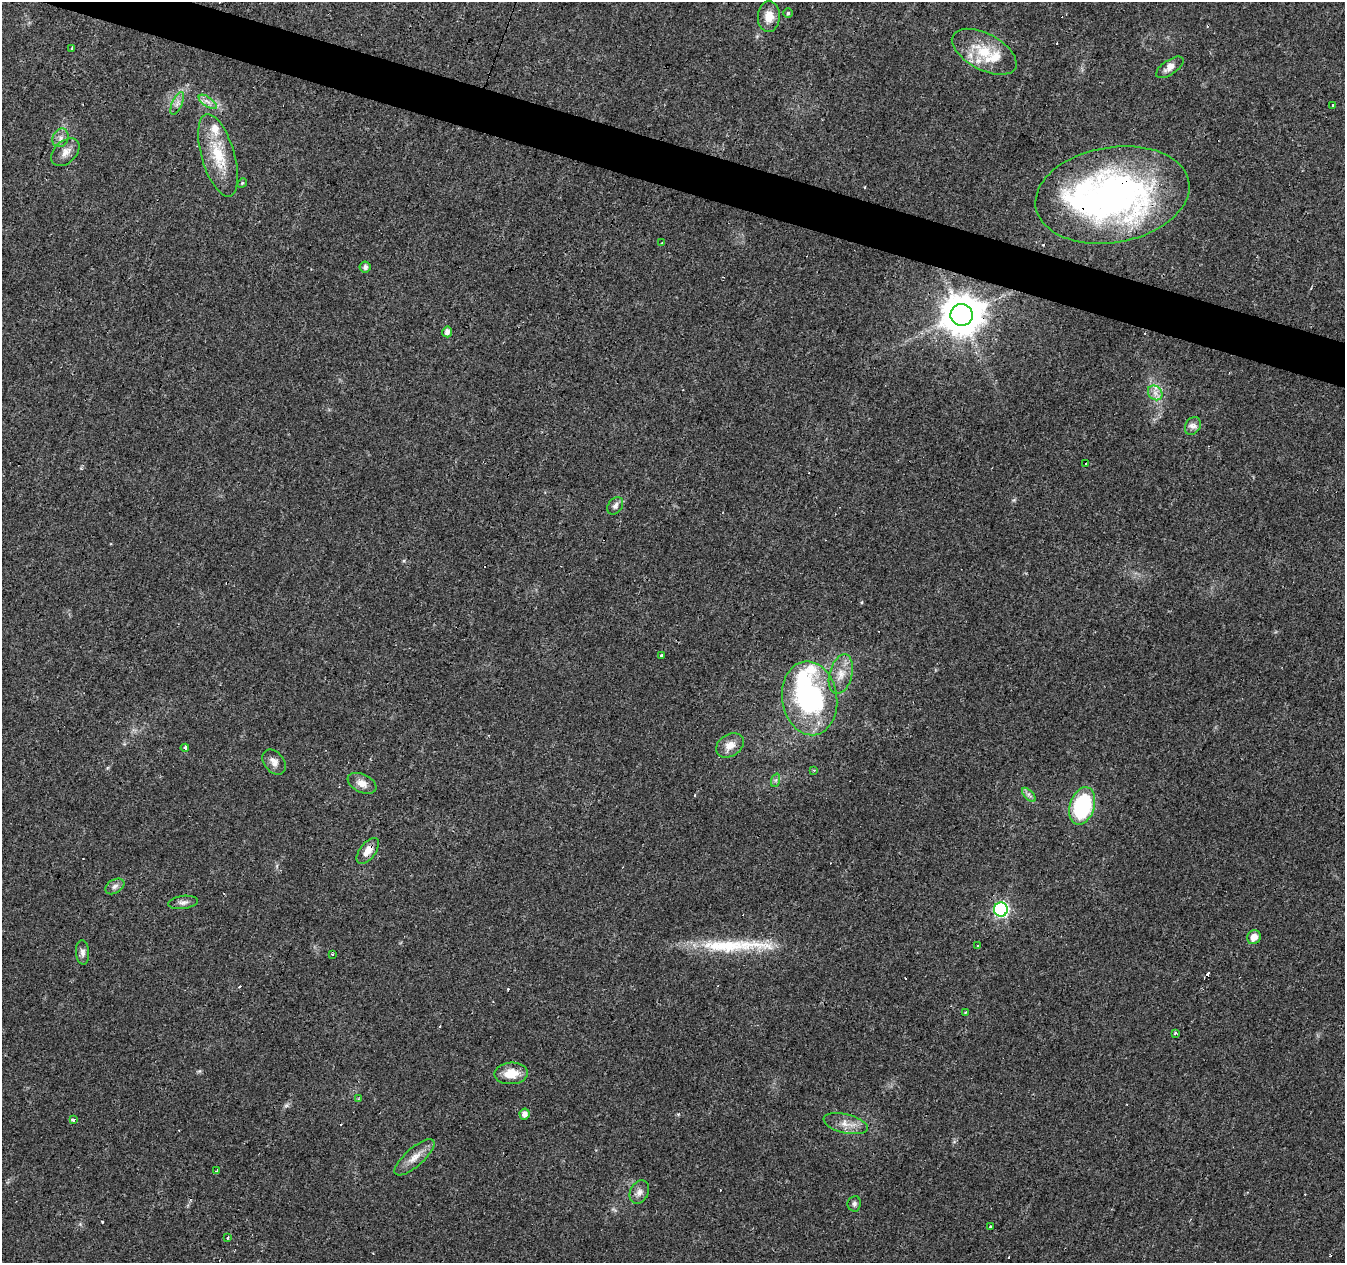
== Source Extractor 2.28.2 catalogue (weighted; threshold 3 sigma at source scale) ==
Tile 11 of 4 x 4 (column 3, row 3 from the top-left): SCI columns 2687-4029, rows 1474-2734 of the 5378 x 5534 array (HDU 1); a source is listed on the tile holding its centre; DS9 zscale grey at full resolution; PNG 1347 x 1265 px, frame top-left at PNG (2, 2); each listed source drawn as its Kron ellipse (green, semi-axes under 4 px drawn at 4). Shown black and unused: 3% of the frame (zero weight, under 3 of 4 exposures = <1% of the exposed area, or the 3 px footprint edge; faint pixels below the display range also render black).
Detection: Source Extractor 2.28.2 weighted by HDU 2 'WHT'; one run over the whole footprint, this tile lists its part. Background 0.0259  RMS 0.0032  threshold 0.0142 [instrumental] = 3 sigma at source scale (4.5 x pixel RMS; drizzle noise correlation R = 1.50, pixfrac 1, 0.0396/0.0396 arcsec/px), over >= 5 px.
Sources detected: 77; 1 too faint to see at this stretch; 2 inside a brighter object's white glare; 16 cosmic-ray / hot-pixel residue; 1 long thin detection or spike segment (spike, bleed or trail) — neither listed nor drawn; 4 inside a brighter listed object's ellipse — not listed separately; the other 53 listed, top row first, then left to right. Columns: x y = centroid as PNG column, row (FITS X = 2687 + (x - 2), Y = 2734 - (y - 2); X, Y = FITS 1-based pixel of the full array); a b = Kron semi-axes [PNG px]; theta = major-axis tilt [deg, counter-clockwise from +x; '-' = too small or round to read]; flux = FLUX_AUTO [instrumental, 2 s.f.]
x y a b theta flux
788 13 5 5 - 0.46
769 16 15 11 87 4
72 49 4 3 - 0.67
984 52 35 18 -28 12
1170 67 16 7 34 2.5
208 102 10 5 -35 1.4
177 103 12 5 66 1.4
1332 105 3 3 - 2.1
60 138 9 7 66 1.6
65 152 16 11 45 2.7
218 155 42 16 -74 12
242 183 5 4 - 0.4
1112 195 78 47 10 120
662 243 4 3 - 2
365 267 5 5 - 1.1
962 315 11 11 - 960
447 332 5 5 - 1.6
1155 393 8 6 -46 1.6
1193 426 9 7 58 1.5
1086 464 3 2 - 0.51
615 506 10 7 54 1.3
661 655 3 3 - 0.66
841 674 20 11 74 4.2
810 698 37 27 -81 57
730 745 15 11 32 3.5
185 748 4 3 - 2.2
274 762 14 10 -51 2.4
814 770 3 3 - 0.26
776 780 7 4 71 0.69
362 783 15 9 -25 2.8
1029 795 9 4 -45 0.9
1082 806 19 12 73 29
368 851 15 8 53 3.4
115 886 10 6 32 1.2
183 902 15 6 7 1.4
1001 909 7 7 - 58
1254 937 7 6 - 2.7
977 946 3 3 - 1.4
83 952 12 6 -85 1.4
332 954 4 2 - 0.97
966 1012 3 2 - 0.49
1175 1033 3 3 - 1.5
511 1073 17 11 2 5.5
358 1099 4 3 - 0.28
524 1114 5 5 - 1.7
73 1119 4 3 - 1.5
846 1124 23 9 -14 3.7
414 1157 25 9 41 3.6
217 1170 4 3 - 2.5
639 1192 12 9 62 1.8
854 1204 8 6 83 0.84
990 1227 3 3 - 1.4
227 1238 3 3 - 1.7
Overlapping masked pixels (flux is a lower limit): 3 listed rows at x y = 1112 195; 962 315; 368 851